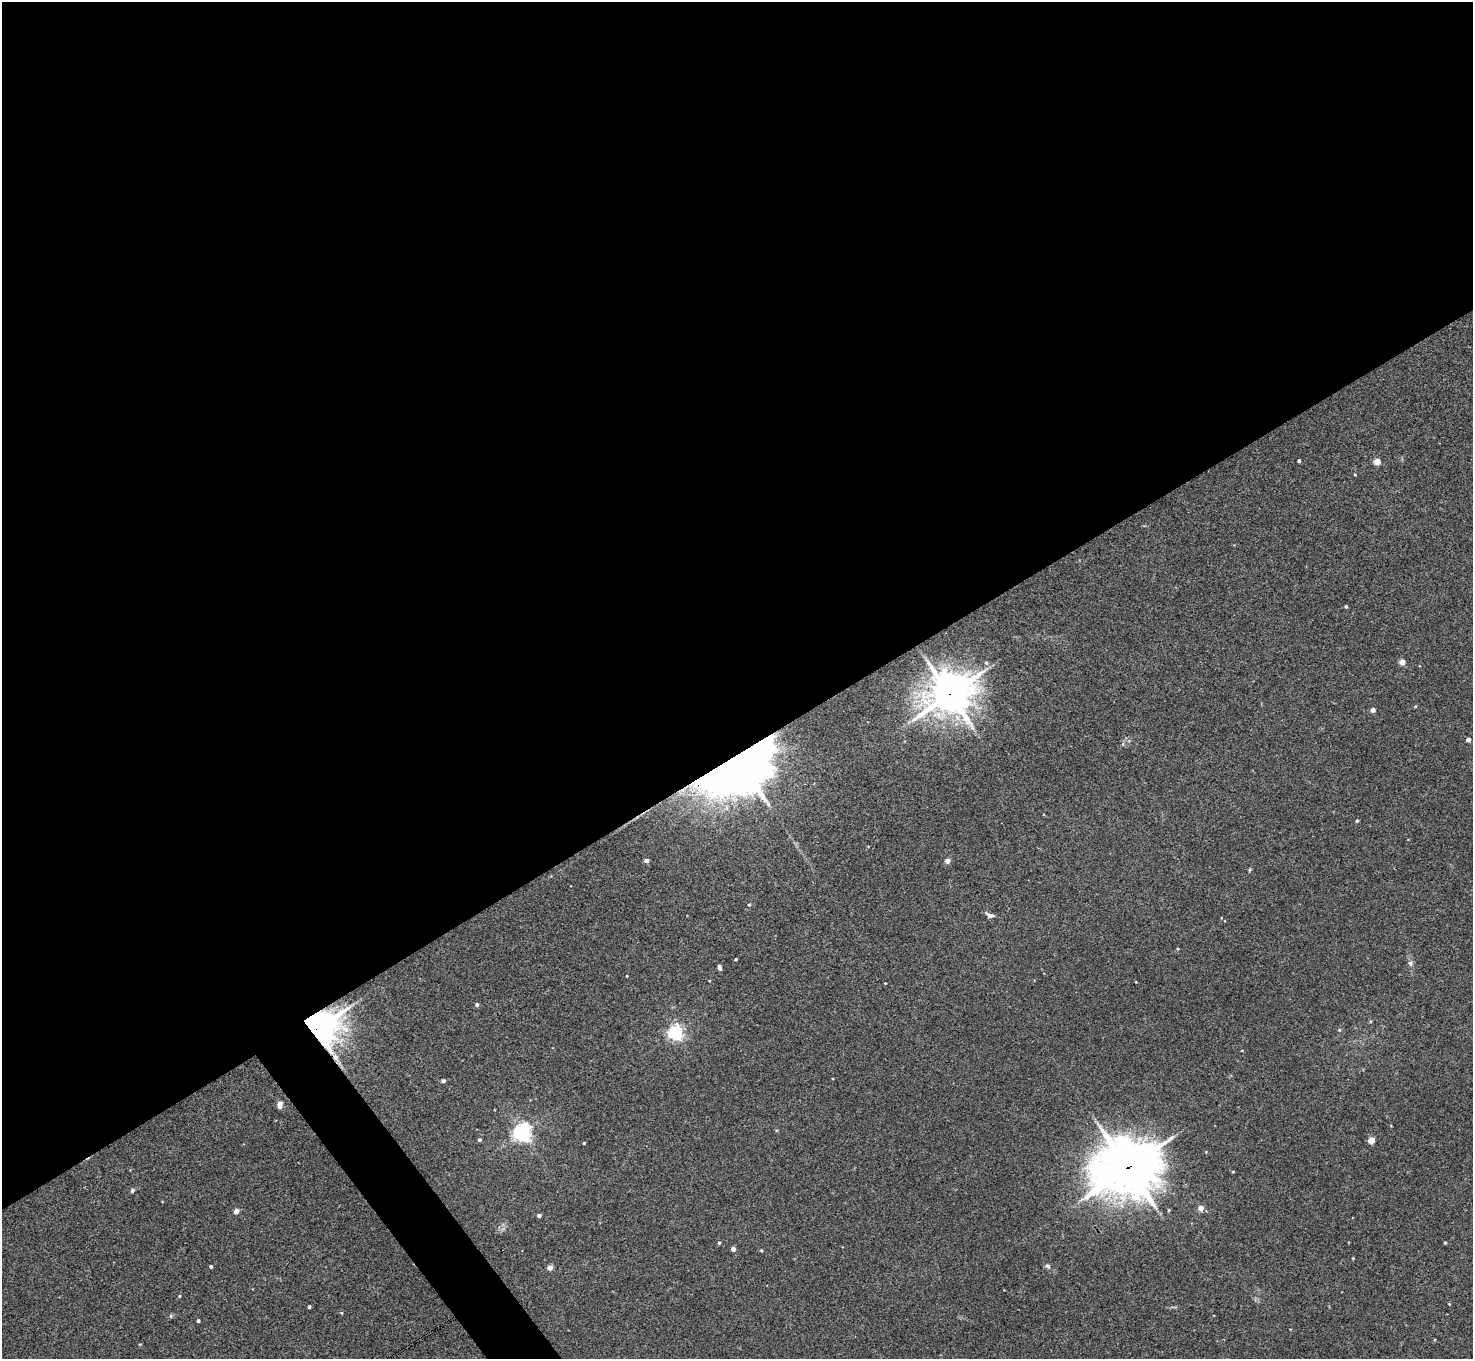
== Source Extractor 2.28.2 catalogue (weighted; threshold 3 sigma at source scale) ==
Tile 2 of 4 x 4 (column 2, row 1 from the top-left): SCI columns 1472-2942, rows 4228-5584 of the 5886 x 5878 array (HDU 1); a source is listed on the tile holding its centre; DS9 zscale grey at full resolution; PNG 1475 x 1361 px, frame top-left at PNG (2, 2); no overlay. Shown black and unused: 57% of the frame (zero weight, under 3 of 4 exposures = <1% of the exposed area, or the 3 px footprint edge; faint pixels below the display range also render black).
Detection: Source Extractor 2.28.2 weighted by HDU 2 'WHT'; one run over the whole footprint, this tile lists its part. Background 0.041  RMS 0.0043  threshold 0.0194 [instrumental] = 3 sigma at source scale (4.5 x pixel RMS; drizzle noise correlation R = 1.50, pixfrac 1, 0.05/0.05 arcsec/px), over >= 5 px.
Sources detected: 50; all 50 listed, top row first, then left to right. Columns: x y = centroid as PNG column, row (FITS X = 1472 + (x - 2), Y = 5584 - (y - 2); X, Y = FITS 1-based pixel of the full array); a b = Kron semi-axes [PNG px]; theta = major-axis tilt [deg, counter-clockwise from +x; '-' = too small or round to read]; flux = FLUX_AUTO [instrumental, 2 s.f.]
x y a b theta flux
1299 461 3 3 - 0.67
1377 462 4 4 - 6.2
1346 606 4 4 - 0.5
1402 662 4 4 - 5.3
986 663 5 4 - 0.71
950 694 16 14 29 900
1373 710 4 4 - 2.5
1468 739 4 4 - 2.1
740 766 57 36 32 490
1357 821 4 4 - 0.61
646 860 4 4 - 1.9
947 861 4 4 - 3.4
1249 870 6 3 70 0.43
749 905 4 4 - 0.54
990 915 9 5 -17 1.9
736 959 3 3 - 0.53
1410 963 7 5 -44 0.98
719 967 5 4 - 1.5
627 976 3 2 - 0.3
885 983 3 2 - 0.29
477 1004 5 5 - 0.83
1370 1021 5 3 - 0.43
316 1030 11 10 - 860
1339 1030 5 3 - 0.39
676 1032 6 6 - 110
335 1058 10 7 -50 2.1
443 1081 4 3 - 1.2
280 1105 8 6 90 2.1
522 1132 6 6 - 180
479 1140 4 4 - 0.75
1371 1140 4 4 - 7.3
584 1143 3 2 - 0.4
1128 1168 25 21 16 1500
1233 1171 4 3 - 0.37
132 1191 6 5 - 0.66
1201 1208 5 5 - 3.5
236 1211 6 5 - 1.5
539 1215 4 4 - 1
719 1243 4 4 - 0.59
1445 1243 3 2 - 0.48
733 1249 4 4 - 2.2
761 1250 4 3 - 0.45
211 1266 3 3 - 0.92
1048 1266 8 5 -49 1.1
550 1268 4 4 - 3.6
179 1296 4 3 - 0.35
309 1307 3 3 - 0.79
341 1313 4 4 - 0.4
171 1316 6 4 -90 0.51
198 1321 3 3 - 0.76
Overlapping masked pixels (flux is a lower limit): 5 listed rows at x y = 950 694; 740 766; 316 1030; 335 1058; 1128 1168